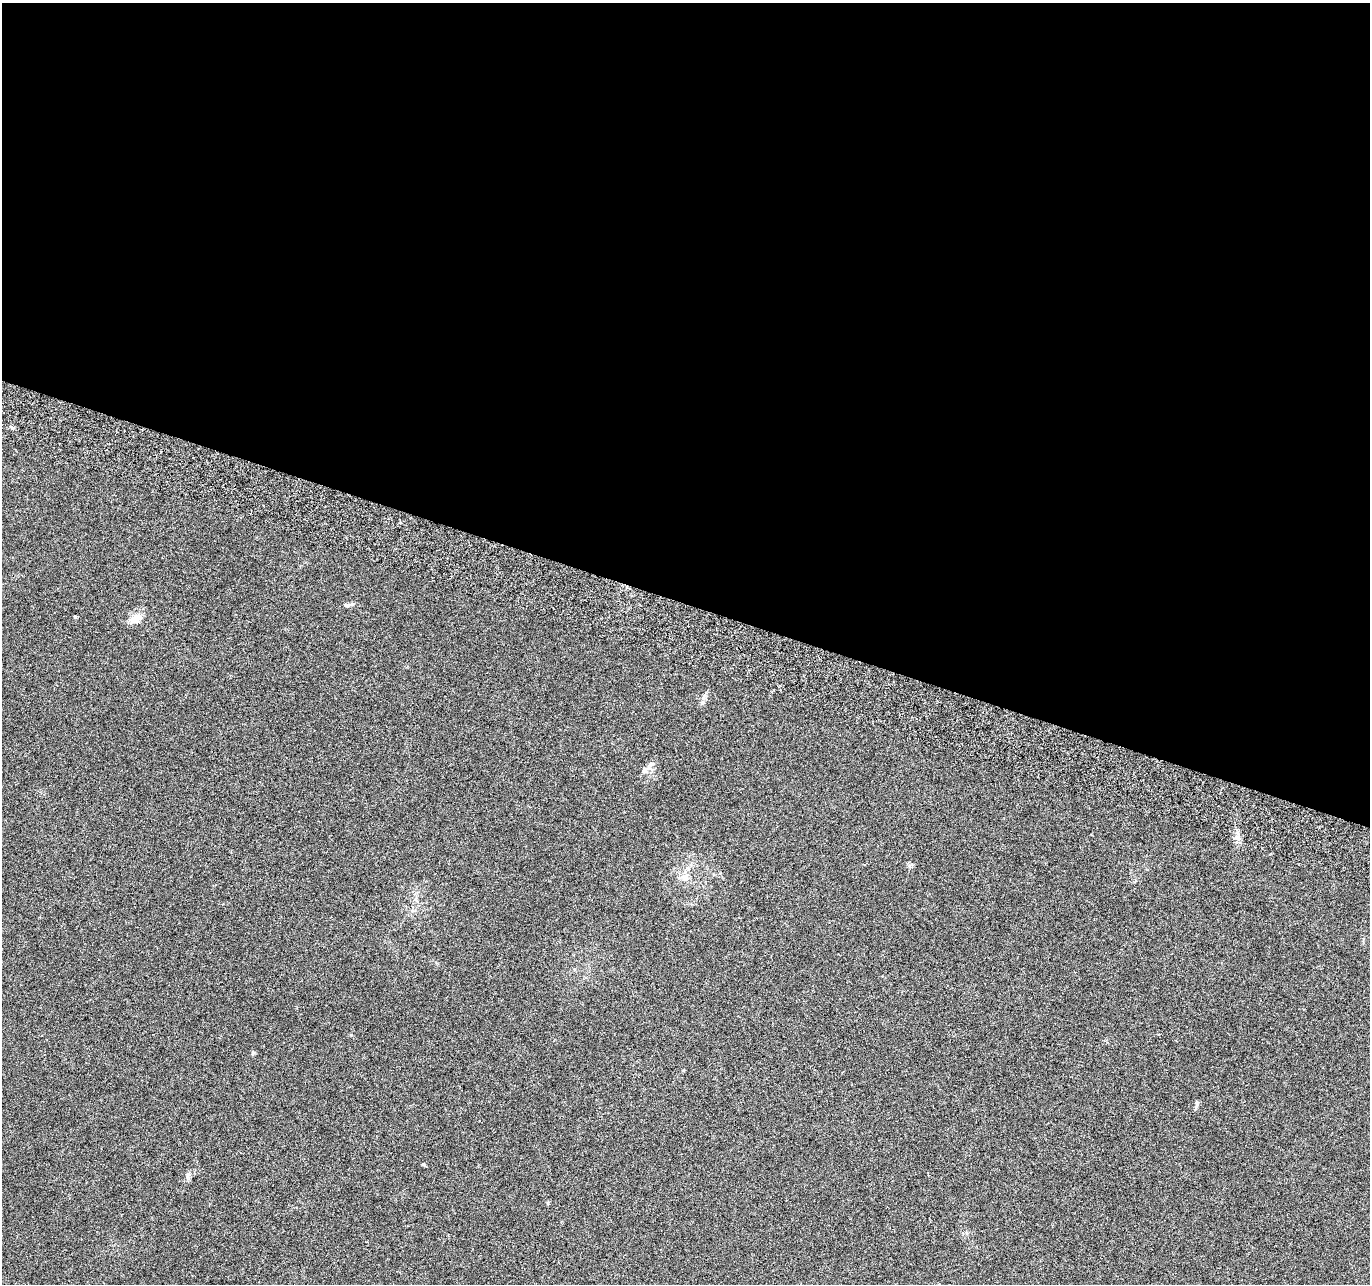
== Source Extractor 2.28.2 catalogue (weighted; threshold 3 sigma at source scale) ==
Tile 3 of 4 x 4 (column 3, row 1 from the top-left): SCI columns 2759-4126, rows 4117-5398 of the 5526 x 5730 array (HDU 1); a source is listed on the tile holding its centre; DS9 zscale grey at full resolution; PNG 1372 x 1286 px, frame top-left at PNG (2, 3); no overlay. Shown black and unused: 47% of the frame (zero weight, under 3 of 6 exposures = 3% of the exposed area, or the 3 px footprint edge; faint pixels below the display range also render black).
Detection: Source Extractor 2.28.2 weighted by HDU 2 'WHT'; one run over the whole footprint, this tile lists its part. Background 0.02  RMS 0.0034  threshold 0.0141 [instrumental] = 3 sigma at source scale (4.09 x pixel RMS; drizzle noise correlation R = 1.36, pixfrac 0.8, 0.0396/0.0396 arcsec/px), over >= 5 px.
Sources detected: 16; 3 inside a brighter listed object's ellipse — not listed separately; the other 13 listed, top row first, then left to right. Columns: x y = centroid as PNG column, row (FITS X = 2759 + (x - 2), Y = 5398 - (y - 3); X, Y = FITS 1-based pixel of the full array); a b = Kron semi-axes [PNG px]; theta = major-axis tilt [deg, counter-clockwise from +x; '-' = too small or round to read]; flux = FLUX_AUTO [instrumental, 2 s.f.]
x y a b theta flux
348 605 10 5 19 0.83
75 617 3 3 - 0.44
136 619 16 10 31 3.9
704 697 7 4 71 0.74
651 764 9 5 16 0.93
645 771 8 7 - 1.3
1238 838 8 5 -46 1
911 865 6 4 18 0.52
685 877 11 10 - 2.4
253 1053 6 5 - 0.44
1196 1104 12 3 88 0.69
423 1164 4 4 - 0.42
188 1176 12 4 -87 0.81
Unlisted compact peaks at least as high as the median listed source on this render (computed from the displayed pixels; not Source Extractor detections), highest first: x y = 12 428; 351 1035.